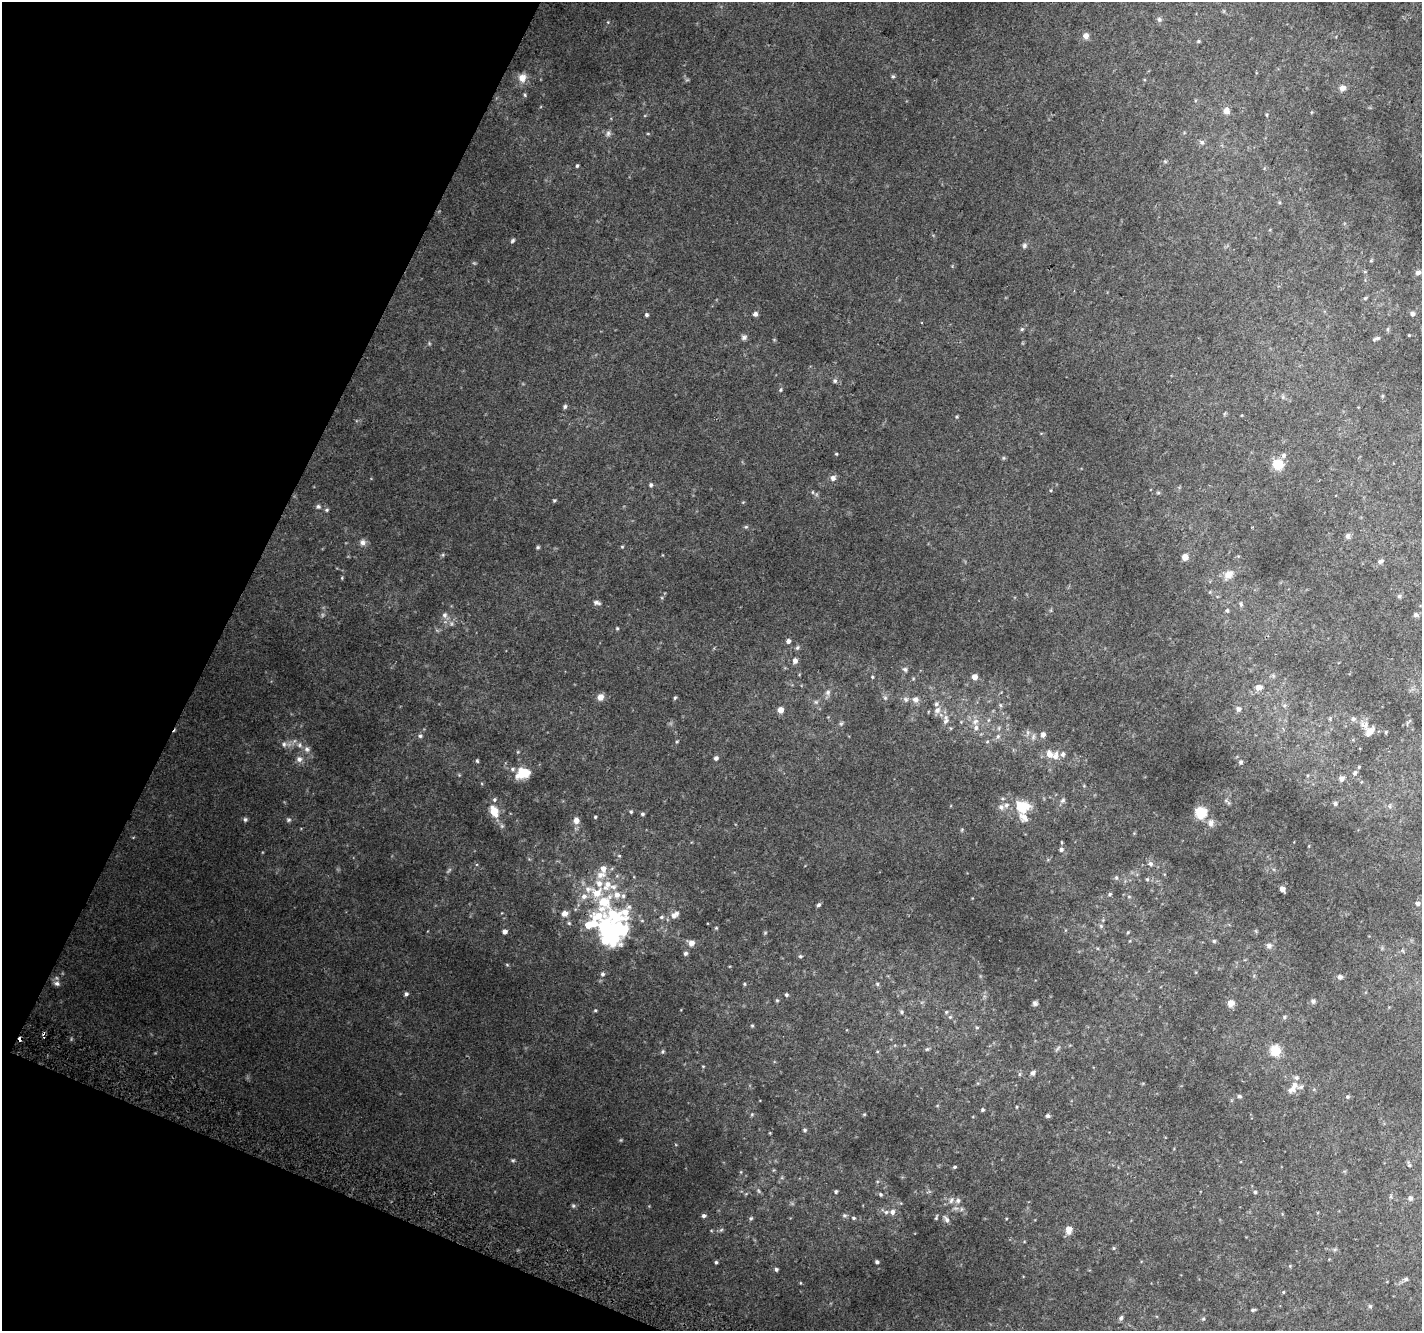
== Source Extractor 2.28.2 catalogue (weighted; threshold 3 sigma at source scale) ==
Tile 9 of 4 x 4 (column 1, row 3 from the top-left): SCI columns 29-1448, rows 1640-2968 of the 5725 x 5871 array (HDU 1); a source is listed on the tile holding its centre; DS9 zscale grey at full resolution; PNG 1424 x 1333 px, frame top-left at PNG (2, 2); no overlay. Shown black and unused: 20% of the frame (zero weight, under 2 of 3 exposures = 2% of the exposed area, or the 3 px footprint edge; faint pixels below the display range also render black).
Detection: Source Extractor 2.28.2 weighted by HDU 2 'WHT'; one run over the whole footprint, this tile lists its part. Background 0.088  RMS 0.014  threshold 0.0628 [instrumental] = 3 sigma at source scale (4.5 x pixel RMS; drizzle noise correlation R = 1.50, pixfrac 1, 0.0396/0.0396 arcsec/px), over >= 5 px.
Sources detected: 210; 3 inside a brighter object's white glare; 1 cosmic-ray / hot-pixel residue — not listed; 20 inside a brighter listed object's ellipse — not listed separately; the other 186 listed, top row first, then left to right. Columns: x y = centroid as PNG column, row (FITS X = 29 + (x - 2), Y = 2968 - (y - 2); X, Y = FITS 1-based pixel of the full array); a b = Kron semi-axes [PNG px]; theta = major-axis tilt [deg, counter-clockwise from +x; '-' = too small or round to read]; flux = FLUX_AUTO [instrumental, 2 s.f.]
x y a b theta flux
1159 19 7 5 -44 2.5
1086 36 7 7 - 5.7
1198 41 5 4 - 1.4
522 78 8 8 - 12
1342 88 7 6 - 6.7
525 95 5 3 - 1.4
1226 111 8 8 - 5.7
1267 115 5 3 - 1.2
608 133 8 5 64 3.3
1202 142 6 5 - 2.3
577 166 5 4 - 1.6
513 241 6 4 51 1.9
1024 246 7 5 89 2.5
1418 272 6 5 - 4.4
1365 298 5 4 - 1.4
755 314 5 5 - 3.9
1412 314 5 5 - 3.1
646 315 4 4 - 2.1
1022 329 5 4 - 1.7
1409 335 3 3 - 0.92
744 337 8 6 28 3.3
1376 339 10 4 22 2.6
835 381 6 5 - 2
780 390 4 4 - 1.5
565 406 6 4 73 2.2
836 454 5 3 - 1.1
1283 455 7 5 41 3.2
1278 464 9 8 - 31
833 478 6 6 - 5
651 485 5 5 - 2.2
812 492 6 3 -71 1.5
1158 493 6 4 -1 1.5
554 500 5 3 - 1.3
318 506 6 5 - 2.4
327 510 5 4 - 1.7
746 527 5 5 - 1.6
1348 536 7 6 - 3.6
362 542 8 7 - 4.7
538 547 5 4 - 1.6
622 547 5 3 - 1.2
1185 557 7 6 - 6.6
1381 561 8 5 31 3.5
1228 575 11 8 30 11
1399 596 5 5 - 1.9
596 603 9 5 -14 3.4
1241 604 6 5 - 2
1227 610 5 4 - 1.6
444 615 7 7 - 4
1416 615 6 6 - 2.8
617 628 4 4 - 1.4
788 641 5 5 - 3.6
797 647 6 5 - 2.1
795 661 6 6 - 4.6
905 669 6 5 - 2.7
872 677 4 4 - 1.2
975 677 5 5 - 9.4
1258 687 8 7 - 5.9
828 692 8 6 76 3.8
600 697 8 7 - 6.9
675 698 5 4 - 1.5
885 698 6 4 -1 2
906 699 8 6 -46 3.4
915 699 9 7 -8 6.1
816 702 6 4 -44 2
1000 705 6 4 -71 1.7
1238 709 6 5 - 3.7
780 710 5 5 - 12
937 710 10 8 33 7.2
1353 719 6 6 - 2.9
946 721 10 6 53 4.4
975 722 9 6 62 5
841 723 6 4 19 1.8
1370 730 10 9 - 8.7
1386 732 4 4 - 1.4
1043 734 6 5 - 4.9
420 736 5 5 - 2.3
998 736 6 4 46 2.3
284 744 6 6 - 3.3
300 745 7 4 90 2.5
307 749 7 7 - 4
1049 754 9 8 - 9.5
1063 754 7 6 - 3.4
716 758 5 5 - 3.8
299 759 8 7 - 4.8
477 761 5 4 - 1.5
1241 762 6 5 - 2.9
1359 767 4 3 - 1.2
523 773 13 9 15 30
1355 773 6 4 45 2.5
1341 779 6 5 - 5.1
1063 800 6 5 - 2.5
1335 803 6 5 - 2.2
1021 806 9 8 - 33
1001 807 7 6 - 4
494 811 9 6 -64 25
631 812 4 4 - 1.6
1201 812 6 5 - 100
642 814 5 4 - 2
595 817 4 3 - 1.3
1024 817 19 10 -68 12
245 819 6 5 - 2.3
289 820 6 5 - 2.1
576 820 8 7 - 6.4
1211 823 9 7 -90 5.5
1061 849 5 5 - 3
1150 864 6 6 - 3.1
601 875 14 9 13 11
1116 878 6 5 - 2.1
1147 879 5 5 - 1.5
588 889 9 8 - 6.6
1282 889 5 4 - 7.5
1110 894 6 4 17 2
584 896 8 7 - 6.3
604 902 24 18 68 45
1418 903 5 5 - 3.5
818 905 6 4 32 2.2
564 913 7 6 - 6.4
673 915 9 8 - 6.4
661 917 6 4 22 2
569 923 4 4 - 1.5
590 924 14 7 15 22
716 928 5 4 - 1.3
616 929 59 15 70 90
504 932 5 5 - 4.6
1128 932 4 3 - 1.3
1214 941 5 5 - 1.9
691 943 8 7 - 6.2
1269 946 7 6 - 4.1
685 953 5 5 - 2.6
800 956 5 4 - 1.7
1340 977 6 5 - 3.1
57 983 7 7 - 4.1
744 984 5 3 - 1.2
877 984 5 4 - 1.7
406 994 5 4 - 2.8
786 995 4 4 - 2.1
777 1000 5 3 - 1.2
1313 1001 7 5 -75 2.4
1035 1003 7 5 -56 2.8
1231 1003 9 8 - 7.1
595 1010 4 4 - 1.3
901 1012 5 4 - 1.8
946 1012 5 4 - 1.4
950 1017 5 4 - 1.5
1284 1017 6 4 89 1.6
752 1026 5 3 - 1.3
977 1027 6 4 0 1.3
20 1039 4 3 - 9.7
927 1049 5 4 - 1.7
1275 1050 13 12 - 18
663 1051 5 3 - 1.6
1033 1073 6 5 - 3.3
1295 1085 13 7 75 8.2
1239 1096 6 4 -15 2
1347 1097 5 5 - 1.7
1017 1107 4 2 - 1.1
982 1110 4 4 - 1.6
1048 1116 5 5 - 2.2
805 1130 5 4 - 2
513 1160 6 4 0 1.6
954 1167 5 3 - 2
836 1192 5 3 - 1.6
1255 1192 4 4 - 1.9
881 1194 5 4 - 1.8
1410 1198 7 7 - 3.4
951 1200 9 5 63 3.6
958 1201 7 6 - 3.9
573 1206 5 5 - 1.7
886 1212 6 6 - 2.7
892 1212 7 6 - 4.1
844 1215 6 5 - 2.1
704 1216 5 5 - 2.8
751 1218 5 5 - 2
853 1218 5 4 - 1.6
936 1218 4 4 - 1.4
946 1219 8 5 -53 3.8
1069 1229 8 6 84 10
1114 1248 5 3 - 1.3
716 1262 4 4 - 1.9
877 1262 4 4 - 2
776 1269 5 4 - 2.2
1406 1279 5 5 - 2.1
1283 1292 4 4 - 1.2
1253 1310 5 4 - 1.8
1121 1318 6 5 - 2.7
1203 1319 5 4 - 1.4
Overlapping masked pixels (flux is a lower limit): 1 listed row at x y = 20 1039
Unlisted compact peaks at least as high as the median listed source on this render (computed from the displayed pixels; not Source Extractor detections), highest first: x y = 893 76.